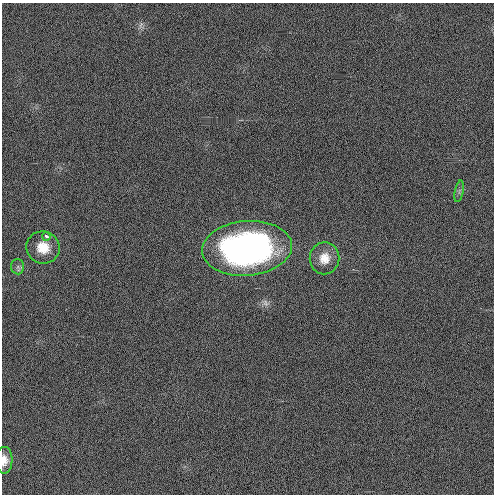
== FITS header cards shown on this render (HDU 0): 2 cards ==
NAXIS1  =                  492 / Axis length
NAXIS2  =                  492 / Axis length

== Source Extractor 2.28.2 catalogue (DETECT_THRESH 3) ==
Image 492 x 492 px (HDU 0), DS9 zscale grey, 1 PNG px = 1 image px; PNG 496 x 496 px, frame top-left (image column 1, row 492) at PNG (2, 3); each listed source drawn as its Kron ellipse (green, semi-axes under 4 px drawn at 4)
Background 0.955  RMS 3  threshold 8.91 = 3 sigma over >= 5 px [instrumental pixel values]
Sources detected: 7; all 7 listed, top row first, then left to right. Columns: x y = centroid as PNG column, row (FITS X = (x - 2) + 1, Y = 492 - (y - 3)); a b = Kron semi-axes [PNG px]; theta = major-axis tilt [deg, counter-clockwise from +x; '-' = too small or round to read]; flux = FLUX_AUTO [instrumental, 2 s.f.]
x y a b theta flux
459 191 11 3 79 440
46 236 4 4 - 870
43 248 17 16 - 4400
247 248 45 27 5 71000
324 258 16 14 79 3000
18 267 7 6 - 660
4 460 13 8 88 1700
At the frame edge (FLAGS 8, measured only in part): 1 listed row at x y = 4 460